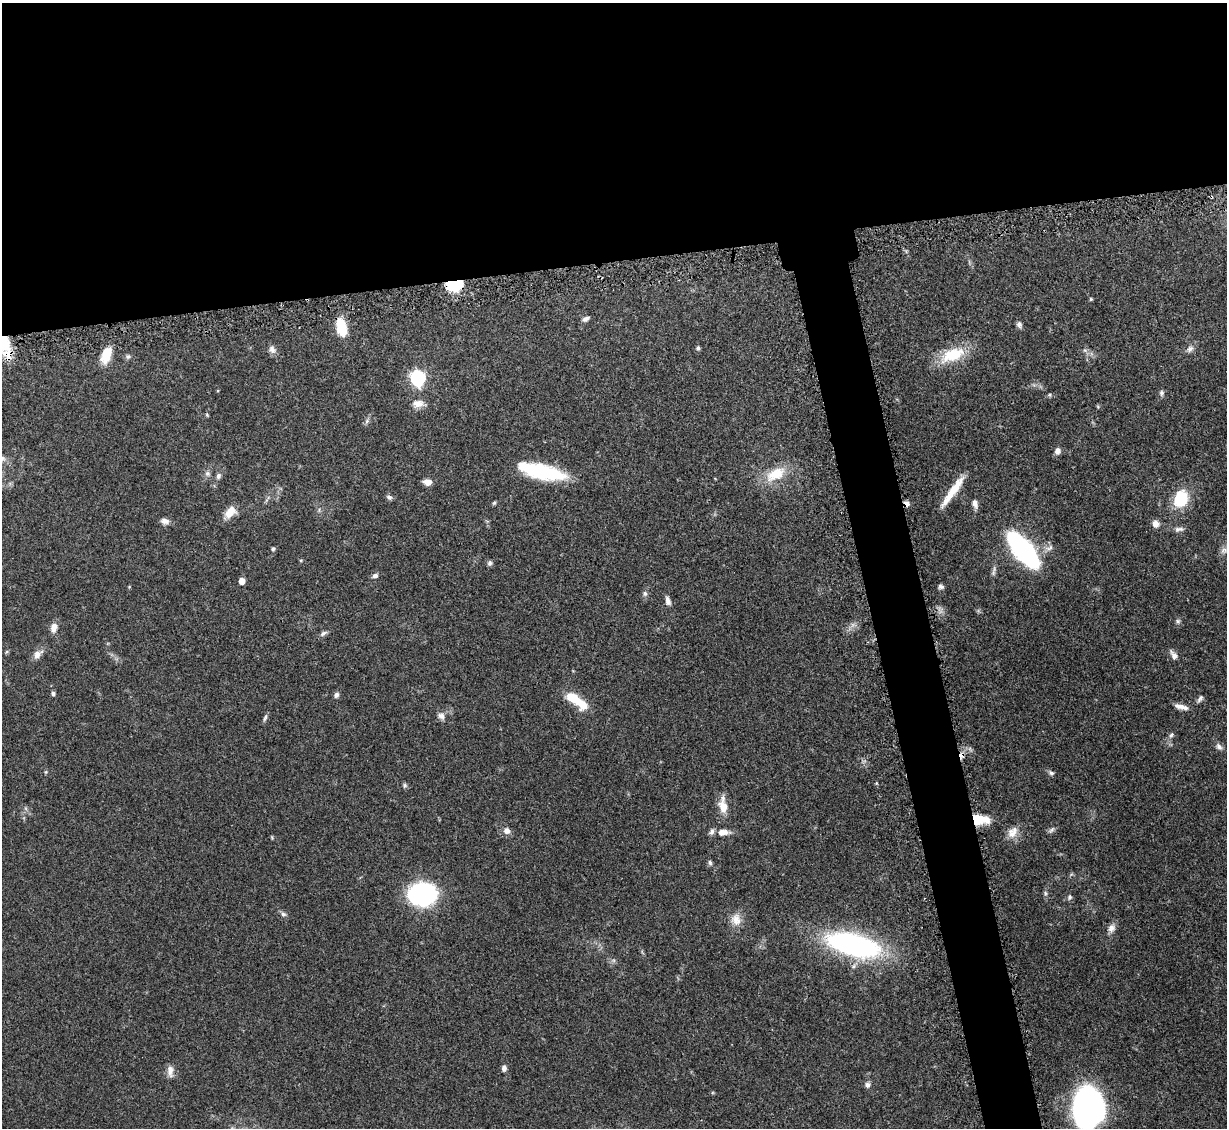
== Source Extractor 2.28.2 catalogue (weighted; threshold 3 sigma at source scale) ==
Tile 2 of 4 x 4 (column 2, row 1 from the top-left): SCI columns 1280-2504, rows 3635-4760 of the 4995 x 5067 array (HDU 1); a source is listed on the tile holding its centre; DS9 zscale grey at full resolution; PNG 1229 x 1130 px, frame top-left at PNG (2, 3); no overlay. Shown black and unused: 27% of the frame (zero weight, under 3 of 5 exposures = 4% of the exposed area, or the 3 px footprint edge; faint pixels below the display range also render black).
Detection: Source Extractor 2.28.2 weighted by HDU 2 'WHT'; one run over the whole footprint, this tile lists its part. Background 0.0699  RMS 0.0033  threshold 0.0151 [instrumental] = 3 sigma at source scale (4.5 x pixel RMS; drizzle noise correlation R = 1.50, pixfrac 1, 0.05/0.05 arcsec/px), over >= 5 px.
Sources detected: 92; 1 too faint to see at this stretch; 1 inside a brighter object's white glare — not listed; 3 inside a brighter listed object's ellipse — not listed separately; the other 87 listed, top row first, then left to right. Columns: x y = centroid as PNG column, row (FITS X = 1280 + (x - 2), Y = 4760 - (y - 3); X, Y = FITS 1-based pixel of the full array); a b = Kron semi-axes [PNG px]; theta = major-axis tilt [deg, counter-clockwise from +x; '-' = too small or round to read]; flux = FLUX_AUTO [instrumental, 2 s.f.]
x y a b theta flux
454 285 17 11 7 13
1091 299 5 4 - 0.37
586 319 9 5 25 1.1
1019 324 9 6 -62 1
341 327 22 12 -75 6.8
3 343 21 15 -41 14
698 348 6 5 - 0.61
272 349 12 8 -60 1.5
1190 349 11 8 44 1.5
1085 350 7 4 -2 0.68
106 355 20 10 70 6.2
953 355 33 15 21 12
128 356 7 6 - 0.76
418 378 7 6 - 79
1161 393 8 6 82 0.82
1049 395 5 5 - 0.49
418 404 18 10 0 2.8
207 415 5 4 - 0.38
367 421 7 4 72 0.71
1057 451 7 6 - 1.6
2 459 13 7 29 1.7
541 471 48 14 -13 26
207 473 8 7 - 1.1
775 474 30 16 27 9.2
218 476 8 6 69 1
427 482 9 6 -9 2
952 491 41 7 55 7.6
389 497 7 6 - 0.94
1181 499 18 13 68 14
494 503 5 4 - 0.48
907 503 8 5 -53 1.2
975 504 10 6 -74 1.6
230 512 17 10 49 4.1
165 521 10 7 -12 1.7
1155 524 8 7 - 2.4
1179 529 13 6 7 1.4
1049 548 14 7 23 1.8
273 549 5 4 - 0.61
1023 550 26 10 -50 110
1224 550 11 8 22 1.3
301 560 5 3 - 0.29
490 563 7 6 - 0.83
993 573 8 6 -83 0.82
375 575 7 5 23 1
242 581 5 4 - 3.7
941 586 7 6 - 0.87
645 594 8 6 -76 0.86
668 601 10 5 -75 1.6
1178 621 6 6 - 0.72
54 628 12 8 80 2.3
323 633 10 5 30 1
37 654 12 9 60 2.2
1174 655 11 6 -58 1.9
53 693 4 4 - 0.95
336 695 7 6 - 0.97
574 699 22 11 -32 7.4
1200 699 10 5 55 0.97
1181 707 17 6 -14 2.3
441 716 10 8 -62 1.7
265 718 10 4 70 0.76
1171 735 8 6 54 0.9
1219 746 10 7 -49 1.2
962 755 9 6 80 1.7
46 772 5 4 - 0.42
1051 773 8 5 -20 0.87
876 783 5 3 - 0.34
404 785 6 5 - 0.62
723 806 20 9 -83 4.9
977 819 10 8 -29 9.7
986 819 13 9 -39 3
1051 830 11 5 46 0.95
507 831 9 8 - 1.9
723 832 14 7 3 3.1
1012 834 15 13 -47 3.1
710 863 7 5 -66 0.72
1045 893 6 5 - 0.57
422 895 16 13 2 80
1069 897 7 6 - 0.81
283 914 7 6 - 0.89
736 920 17 13 -90 3.8
1111 928 11 9 63 2
853 945 49 19 -15 79
613 960 7 4 -18 0.66
504 1068 7 5 87 1.3
170 1071 15 8 -88 2.3
867 1085 7 7 - 1.1
1087 1108 33 24 88 120
Overlapping masked pixels (flux is a lower limit): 6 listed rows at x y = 454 285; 341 327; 3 343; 907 503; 962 755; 977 819
Isophote crosses this tile's border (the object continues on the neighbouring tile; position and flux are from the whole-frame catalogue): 3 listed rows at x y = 3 343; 2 459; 1087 1108